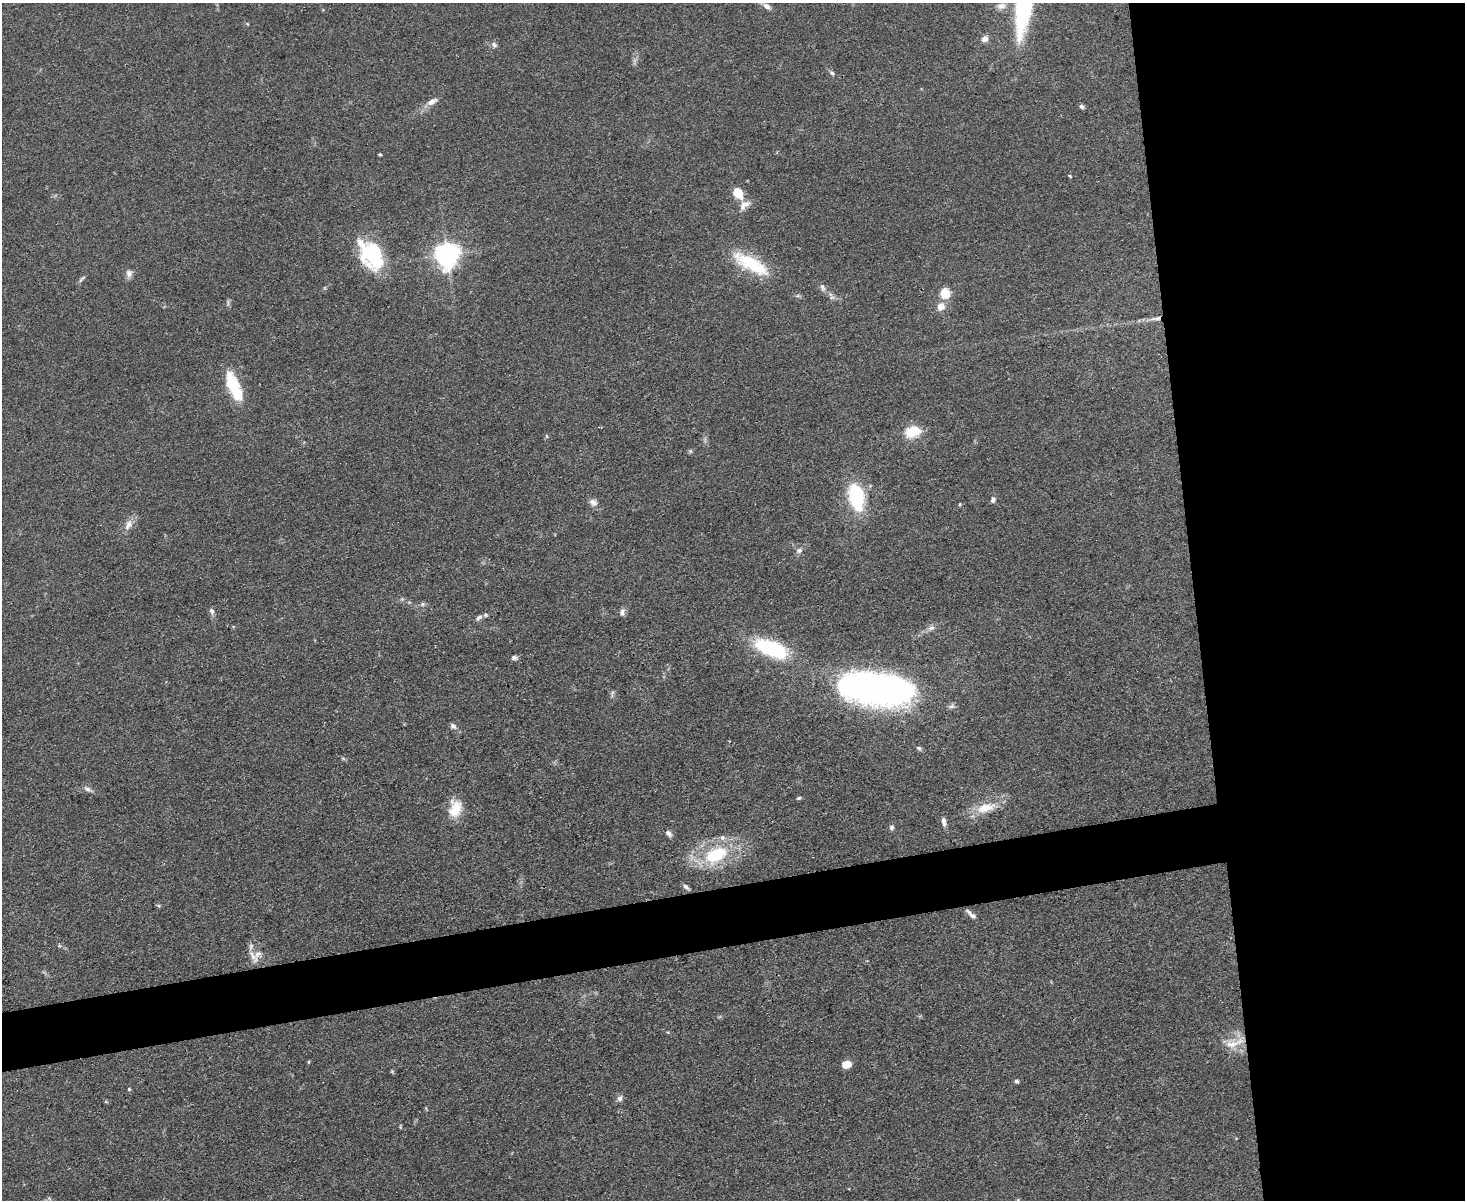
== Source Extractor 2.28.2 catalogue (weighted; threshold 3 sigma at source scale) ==
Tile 6 of 3 x 4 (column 3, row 2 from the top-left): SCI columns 3174-4636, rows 2395-3592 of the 4769 x 4789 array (HDU 1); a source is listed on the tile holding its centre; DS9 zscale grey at full resolution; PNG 1467 x 1202 px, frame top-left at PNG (2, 3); no overlay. Shown black and unused: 23% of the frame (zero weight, under 3 of 4 exposures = <1% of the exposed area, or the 3 px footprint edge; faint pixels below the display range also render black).
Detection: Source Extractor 2.28.2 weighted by HDU 2 'WHT'; one run over the whole footprint, this tile lists its part. Background 0.0657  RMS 0.0059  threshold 0.0265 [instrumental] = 3 sigma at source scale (4.5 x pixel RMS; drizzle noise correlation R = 1.50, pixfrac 1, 0.05/0.05 arcsec/px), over >= 5 px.
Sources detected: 65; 1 too faint to see at this stretch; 3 inside a brighter object's white glare — not listed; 3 inside a brighter listed object's ellipse — not listed separately; the other 58 listed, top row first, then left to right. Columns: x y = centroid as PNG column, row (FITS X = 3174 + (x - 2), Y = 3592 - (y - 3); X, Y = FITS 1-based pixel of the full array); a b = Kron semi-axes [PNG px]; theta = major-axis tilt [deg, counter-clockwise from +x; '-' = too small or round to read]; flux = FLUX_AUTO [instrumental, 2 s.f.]
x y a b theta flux
767 6 11 7 -30 2.9
1001 6 13 9 9 4.1
1023 7 57 13 83 87
247 24 4 4 - 0.55
984 39 8 6 49 3.5
494 45 8 6 -46 1.7
832 73 7 5 -44 1.3
432 102 15 7 31 4.1
1081 106 6 5 - 1.4
380 154 3 3 - 0.73
1070 176 5 3 - 0.53
737 193 10 7 -48 12
744 205 16 9 38 4.7
370 253 32 25 52 33
447 255 9 8 - 390
751 264 49 15 -29 29
129 273 10 9 - 2.9
82 279 11 4 45 1.4
823 287 11 5 -69 1.9
945 293 5 5 - 37
941 306 10 8 61 5.4
1158 318 10 5 11 2.4
237 393 56 13 -69 20
912 432 19 13 17 13
690 451 6 5 - 0.91
856 496 23 13 -77 46
993 500 7 5 75 1.7
593 502 11 9 -34 3
960 504 5 3 - 0.62
128 525 17 9 63 4.8
799 550 8 7 - 2.2
422 604 7 5 23 1.3
212 611 9 5 -66 1.8
622 612 11 6 88 2
479 618 12 5 44 1.9
931 628 9 7 24 2.4
772 649 37 17 -21 48
514 658 6 5 - 1.7
870 687 58 26 1 300
952 706 9 6 17 1.6
453 726 9 5 -39 1.8
919 748 7 5 -41 1.3
88 789 10 6 -33 2.1
799 798 6 4 16 0.94
455 808 21 14 77 12
985 808 26 12 14 12
943 821 11 5 -80 2.7
892 827 6 6 - 1.4
669 833 9 6 -44 2
716 854 26 16 26 34
686 887 9 5 -45 1.6
973 916 11 6 -28 2.4
253 956 22 6 -54 4
1232 1044 23 9 9 8.1
847 1064 10 7 15 6
1017 1081 5 4 - 1.2
129 1089 4 4 - 0.8
620 1098 8 7 - 2
Overlapping masked pixels (flux is a lower limit): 2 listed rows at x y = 370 253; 1158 318
Isophote crosses this tile's border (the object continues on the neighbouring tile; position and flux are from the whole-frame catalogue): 2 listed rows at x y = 767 6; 1023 7